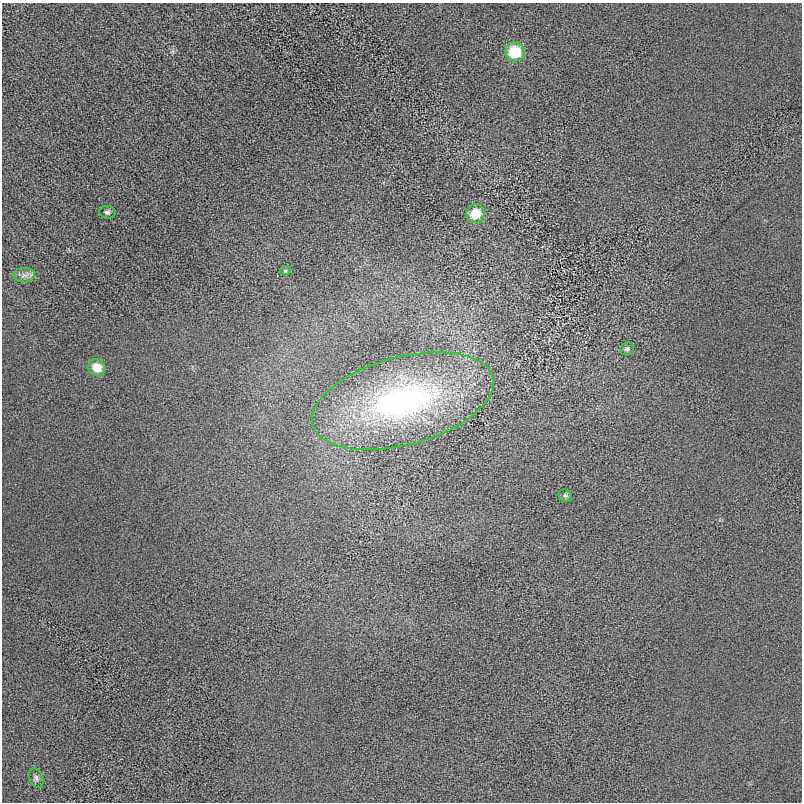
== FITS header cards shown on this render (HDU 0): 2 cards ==
NAXIS1  =                  800 / length of data axis 1
NAXIS2  =                  800 / length of data axis 2

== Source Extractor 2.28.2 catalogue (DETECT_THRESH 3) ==
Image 800 x 800 px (HDU 0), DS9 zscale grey, 1 PNG px = 1 image px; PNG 804 x 804 px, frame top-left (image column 1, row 800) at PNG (2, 3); each listed source drawn as its Kron ellipse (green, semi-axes under 4 px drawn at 4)
Background 14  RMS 470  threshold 1410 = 3 sigma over >= 5 px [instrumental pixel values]
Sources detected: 10; all 10 listed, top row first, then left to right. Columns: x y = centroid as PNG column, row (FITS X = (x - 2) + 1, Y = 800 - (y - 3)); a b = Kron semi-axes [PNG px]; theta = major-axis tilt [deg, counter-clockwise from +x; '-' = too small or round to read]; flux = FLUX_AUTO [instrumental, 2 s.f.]
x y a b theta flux
515 52 10 9 - 1.3e+06
107 212 8 6 -5 8.9e+04
475 214 9 9 - 6.8e+05
285 271 6 3 18 3.9e+04
24 275 11 7 2 1.5e+05
627 349 7 6 - 7.7e+04
97 367 9 8 - 4.8e+05
403 401 93 44 15 8.9e+06
565 496 7 6 - 6.2e+04
36 778 10 7 -67 1.1e+05